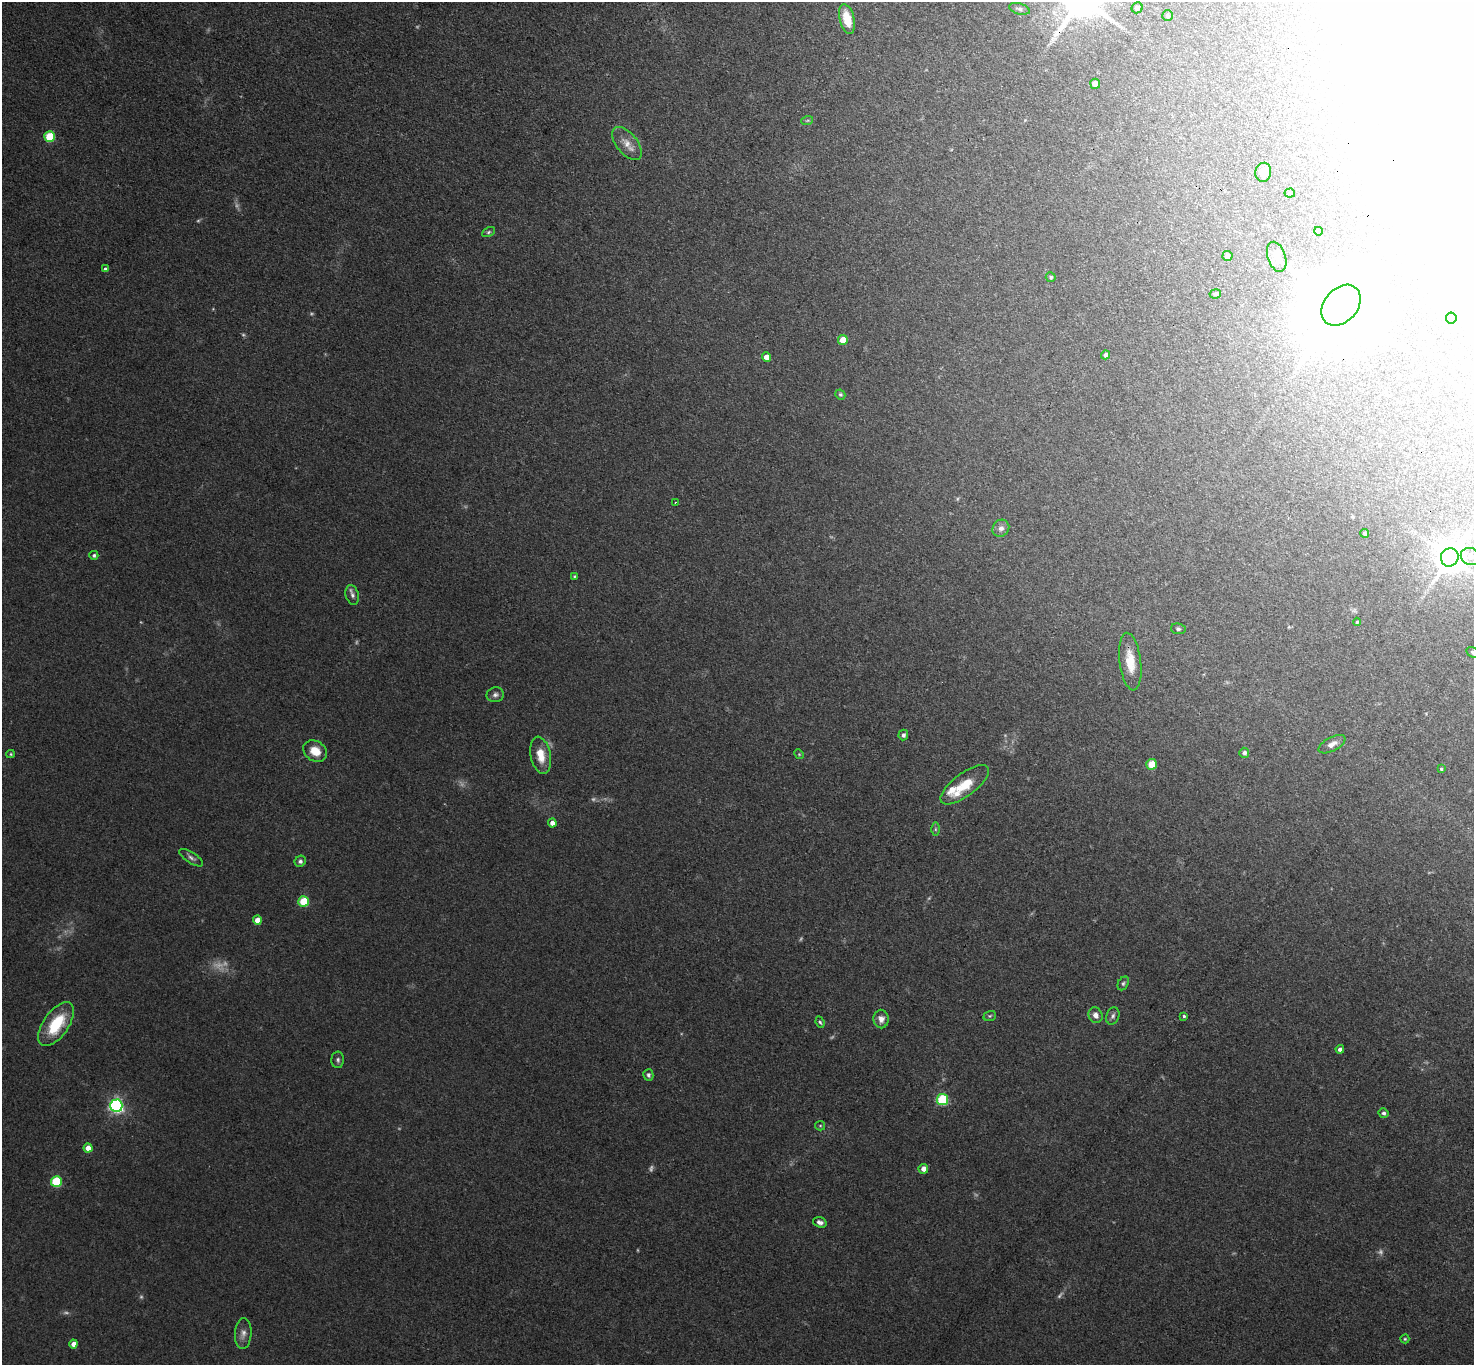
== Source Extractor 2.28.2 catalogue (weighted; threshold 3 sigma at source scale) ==
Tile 10 of 4 x 4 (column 2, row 3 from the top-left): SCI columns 1475-2946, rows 1516-2878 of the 5891 x 5898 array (HDU 1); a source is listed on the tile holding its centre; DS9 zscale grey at full resolution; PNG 1476 x 1367 px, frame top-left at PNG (2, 2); each listed source drawn as its Kron ellipse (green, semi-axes under 4 px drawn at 4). Shown black and unused: <1% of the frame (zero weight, under 3 of 4 exposures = <1% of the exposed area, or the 3 px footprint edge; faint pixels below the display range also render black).
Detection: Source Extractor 2.28.2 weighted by HDU 2 'WHT'; one run over the whole footprint, this tile lists its part. Background 0.103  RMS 0.0069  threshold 0.0311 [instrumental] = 3 sigma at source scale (4.5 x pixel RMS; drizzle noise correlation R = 1.50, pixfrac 1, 0.05/0.05 arcsec/px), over >= 5 px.
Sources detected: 96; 18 too faint to see at this stretch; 2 inside a brighter object's white glare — neither listed nor drawn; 2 inside a brighter listed object's ellipse — not listed separately; the other 74 listed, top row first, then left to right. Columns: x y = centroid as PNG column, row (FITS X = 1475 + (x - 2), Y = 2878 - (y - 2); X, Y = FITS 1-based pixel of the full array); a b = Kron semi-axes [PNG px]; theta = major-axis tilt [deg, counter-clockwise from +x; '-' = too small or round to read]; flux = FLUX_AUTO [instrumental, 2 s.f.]
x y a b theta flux
1137 8 5 5 - 2.1
1019 9 10 5 -16 1.9
1167 16 5 5 - 1.3
847 19 15 7 -76 15
1095 84 5 5 - 6.4
807 121 6 4 20 0.94
49 136 5 5 - 39
627 143 20 10 -51 8.1
1263 172 9 8 - 7.4
1290 193 5 4 - 1.1
1318 231 4 4 - 2.6
488 232 7 4 28 1.2
1227 256 5 5 - 3.3
1277 257 16 8 -71 5.9
105 269 4 3 - 1.5
1051 277 5 5 - 1.3
1215 294 6 4 10 1.3
1341 305 23 16 48 11000
1451 318 5 5 - 9.1
843 340 5 5 - 18
1106 355 4 4 - 3.3
766 357 4 4 - 6.9
840 394 5 4 - 1.1
675 502 2 2 - 0.59
1001 528 9 8 - 3.6
1365 533 4 4 - 1.5
94 555 4 4 - 1.5
1470 556 10 8 -20 4.2
1450 557 9 8 - 1400
574 576 4 3 - 0.67
352 595 10 6 -74 2.6
1357 622 4 4 - 0.87
1178 629 7 5 -9 1.4
1473 652 7 5 -34 1.8
1130 662 29 11 -83 14
495 695 9 7 11 2.5
903 735 5 5 - 2.3
1332 744 15 7 28 4.3
315 751 12 10 -32 12
1244 753 5 5 - 2.3
11 754 4 4 - 0.8
799 754 5 4 - 0.85
541 755 19 10 -79 12
1152 764 5 5 - 12
1441 769 4 4 - 0.89
965 785 29 11 37 17
552 823 4 4 - 4.6
935 829 6 4 90 1.2
191 858 13 5 -33 2.6
300 861 6 5 - 1.9
304 901 5 5 - 35
257 920 4 4 - 8.3
1123 983 7 5 59 1.5
1095 1015 8 6 -63 3.9
990 1016 6 5 - 1
1113 1016 9 6 70 2.1
1184 1016 3 3 - 0.99
881 1019 9 7 -86 4.3
820 1022 6 4 -68 1.2
56 1024 25 12 55 31
1340 1049 4 4 - 2.4
338 1060 8 6 88 1.9
648 1075 6 5 - 1.7
942 1100 6 5 - 59
116 1106 6 6 - 190
1383 1113 5 5 - 2
820 1126 5 4 - 0.91
88 1148 4 4 - 7.5
923 1169 5 5 - 4.7
56 1181 5 5 - 46
820 1222 7 5 -18 2.8
243 1333 15 8 86 4.6
1405 1339 4 4 - 0.86
73 1344 4 4 - 5.3
Overlapping masked pixels (flux is a lower limit): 1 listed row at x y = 1341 305
Isophote crosses this tile's border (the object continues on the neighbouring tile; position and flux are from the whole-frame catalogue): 1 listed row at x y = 1473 652